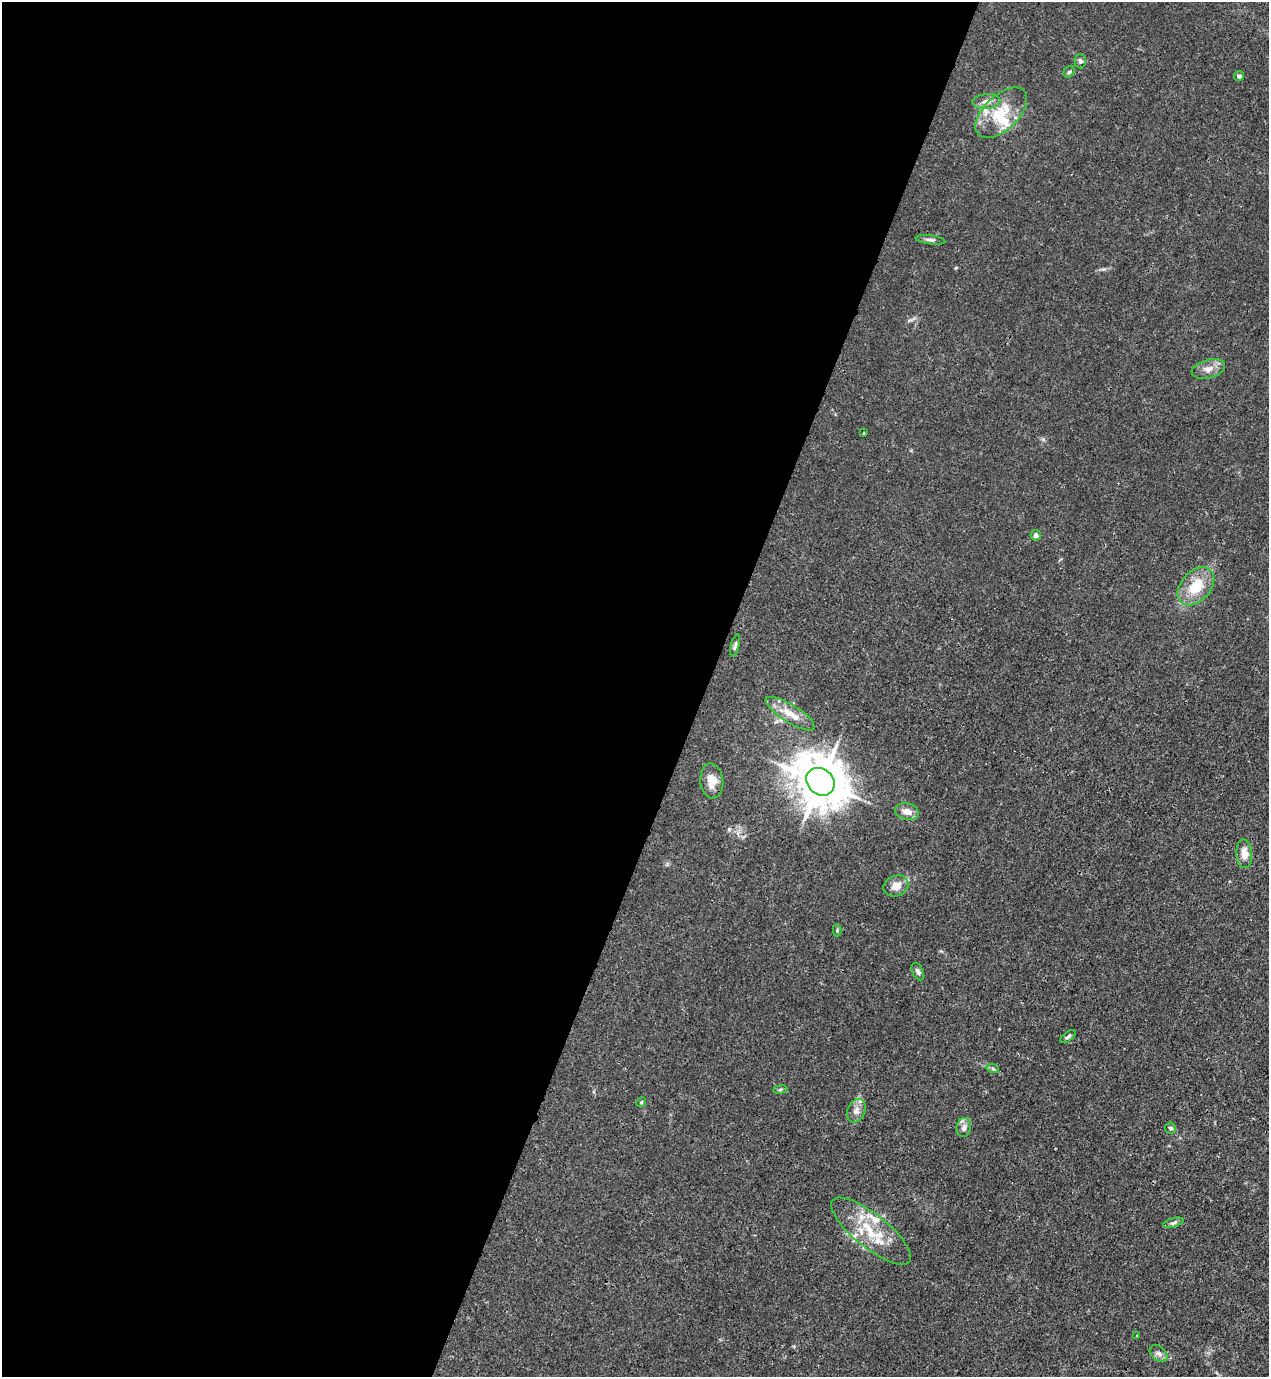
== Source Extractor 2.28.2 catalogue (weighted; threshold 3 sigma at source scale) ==
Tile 5 of 4 x 4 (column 1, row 2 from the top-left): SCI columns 230-1496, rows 2797-4171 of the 5650 x 5590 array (HDU 1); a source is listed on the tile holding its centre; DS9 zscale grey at full resolution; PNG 1271 x 1379 px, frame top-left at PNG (2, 2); each listed source drawn as its Kron ellipse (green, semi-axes under 4 px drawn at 4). Shown black and unused: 56% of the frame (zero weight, under 3 of 4 exposures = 7% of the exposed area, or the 3 px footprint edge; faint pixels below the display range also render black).
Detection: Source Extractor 2.28.2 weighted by HDU 2 'WHT'; one run over the whole footprint, this tile lists its part. Background 0.0192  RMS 0.0026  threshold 0.0119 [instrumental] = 3 sigma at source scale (4.5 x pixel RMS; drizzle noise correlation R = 1.50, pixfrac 1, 0.05/0.05 arcsec/px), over >= 5 px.
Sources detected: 36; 1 inside a brighter object's white glare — neither listed nor drawn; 5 inside a brighter listed object's ellipse — not listed separately; the other 30 listed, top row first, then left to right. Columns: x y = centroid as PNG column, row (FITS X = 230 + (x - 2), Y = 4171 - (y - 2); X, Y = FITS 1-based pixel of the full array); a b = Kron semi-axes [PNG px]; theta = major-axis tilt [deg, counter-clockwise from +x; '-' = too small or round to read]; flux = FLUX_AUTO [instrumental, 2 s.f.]
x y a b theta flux
1080 61 7 6 - 0.7
1069 72 6 5 - 0.43
1239 76 5 4 - 0.66
986 102 14 7 4 1.8
1001 113 31 17 44 9.1
930 240 15 4 -7 0.85
1208 369 17 9 16 2.2
864 433 3 2 - 0.22
1036 535 5 5 - 0.93
1196 586 22 14 48 7.5
735 646 11 4 76 0.73
790 714 28 9 -32 4.4
712 781 17 11 -85 3.3
820 782 15 12 -40 1100
907 812 12 8 -11 2.4
1244 854 14 8 -86 2.6
896 886 13 10 22 2.6
837 930 6 3 90 0.3
918 972 9 5 -64 0.76
1068 1037 9 4 38 0.58
993 1069 6 4 -19 0.45
780 1089 7 3 8 0.4
641 1102 5 4 - 0.29
856 1111 12 8 67 1.6
964 1127 9 7 80 1.4
1170 1128 5 5 - 0.68
1173 1223 11 4 16 0.68
871 1231 49 17 -39 11
1137 1335 3 2 - 0.23
1159 1353 10 7 -39 0.99